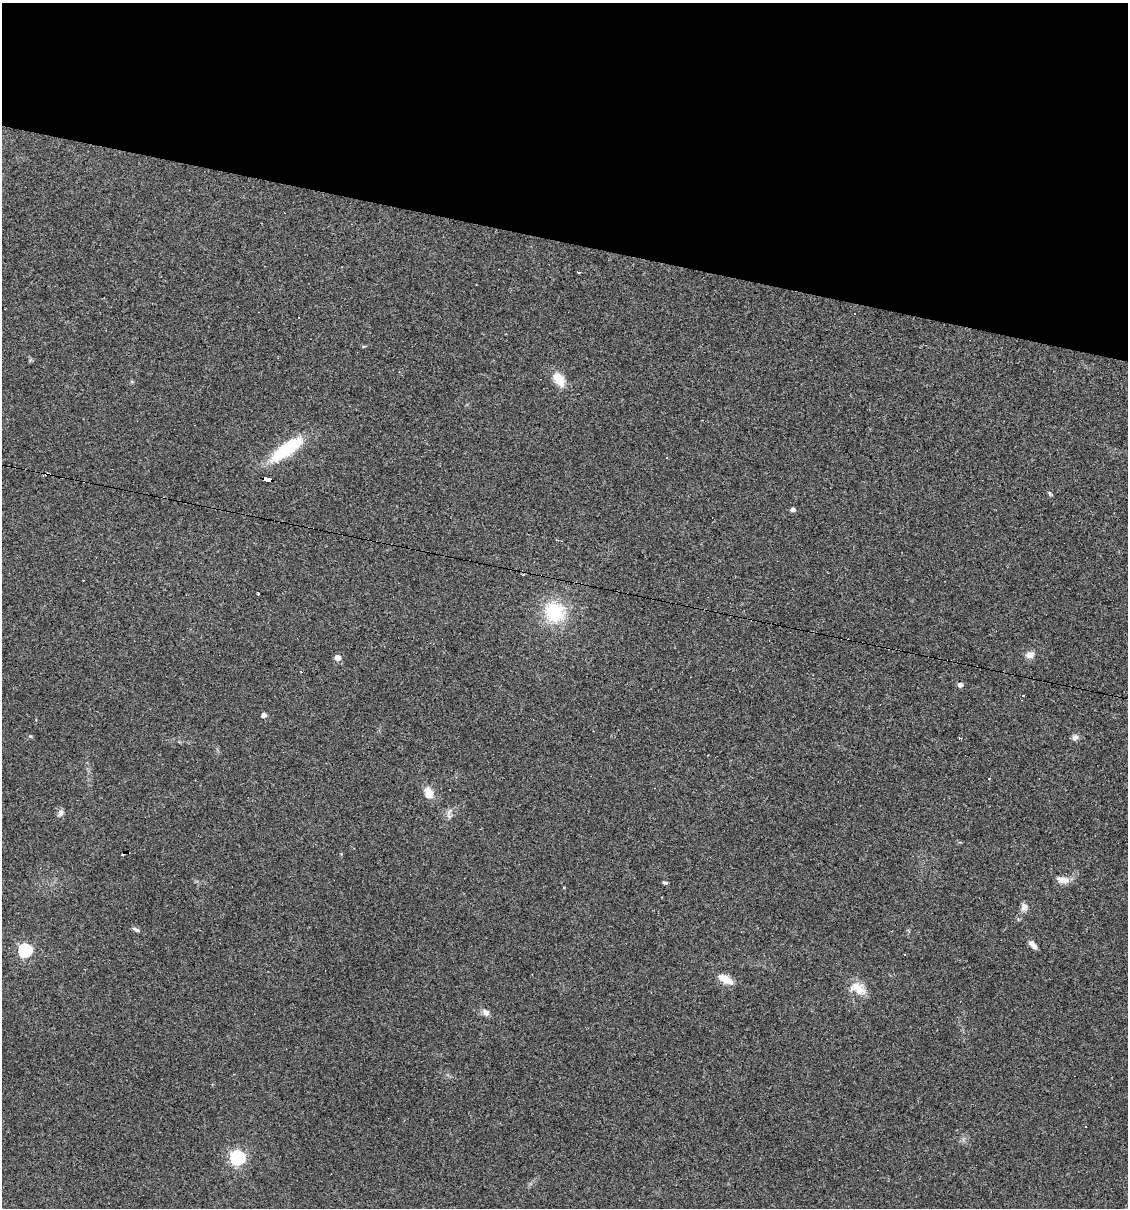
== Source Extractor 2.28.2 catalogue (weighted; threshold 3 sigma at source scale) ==
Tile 2 of 4 x 4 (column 2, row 1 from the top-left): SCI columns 1239-2364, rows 3619-4824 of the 4845 x 4824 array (HDU 1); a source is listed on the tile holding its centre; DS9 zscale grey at full resolution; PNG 1130 x 1210 px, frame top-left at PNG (2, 3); no overlay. Shown black and unused: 20% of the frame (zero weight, under 3 of 4 exposures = <1% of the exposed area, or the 3 px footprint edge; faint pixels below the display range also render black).
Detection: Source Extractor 2.28.2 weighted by HDU 2 'WHT'; one run over the whole footprint, this tile lists its part. Background 0.0911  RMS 0.0055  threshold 0.0247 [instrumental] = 3 sigma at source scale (4.5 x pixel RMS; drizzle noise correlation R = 1.50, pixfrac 1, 0.05/0.05 arcsec/px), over >= 5 px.
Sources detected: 35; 1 inside a brighter object's white glare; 4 cosmic-ray / hot-pixel residue — not listed; the other 30 listed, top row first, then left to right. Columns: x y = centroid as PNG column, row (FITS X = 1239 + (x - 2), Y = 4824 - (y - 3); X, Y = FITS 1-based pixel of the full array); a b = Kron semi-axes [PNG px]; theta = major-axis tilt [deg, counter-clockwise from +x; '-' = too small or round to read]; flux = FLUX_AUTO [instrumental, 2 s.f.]
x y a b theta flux
579 272 3 3 - 2.5
559 380 17 11 -54 8.5
289 447 39 16 30 23
267 479 7 4 -11 54
793 509 4 4 - 2.3
557 540 4 3 - 0.56
83 580 2 2 - 0.36
258 593 2 2 - 0.51
554 612 20 19 - 30
1030 655 9 7 12 3.5
337 658 5 5 - 4.6
960 685 5 4 - 2.4
1023 695 3 3 - 1.4
264 715 5 4 - 2.6
1075 737 8 7 - 2.1
989 779 3 3 - 0.94
428 793 13 10 -78 6.3
60 813 9 6 80 2
1062 880 19 8 -11 3.9
665 883 8 3 -6 0.78
564 887 4 3 - 0.42
1024 907 11 8 70 2.6
136 930 8 5 -31 1.3
1033 945 12 5 -45 2.5
25 950 6 6 - 74
904 954 2 2 - 0.41
725 979 19 8 -28 6.4
858 989 20 12 -31 8.3
486 1012 10 7 -39 2.5
237 1158 6 6 - 120
Overlapping masked pixels (flux is a lower limit): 1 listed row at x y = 267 479